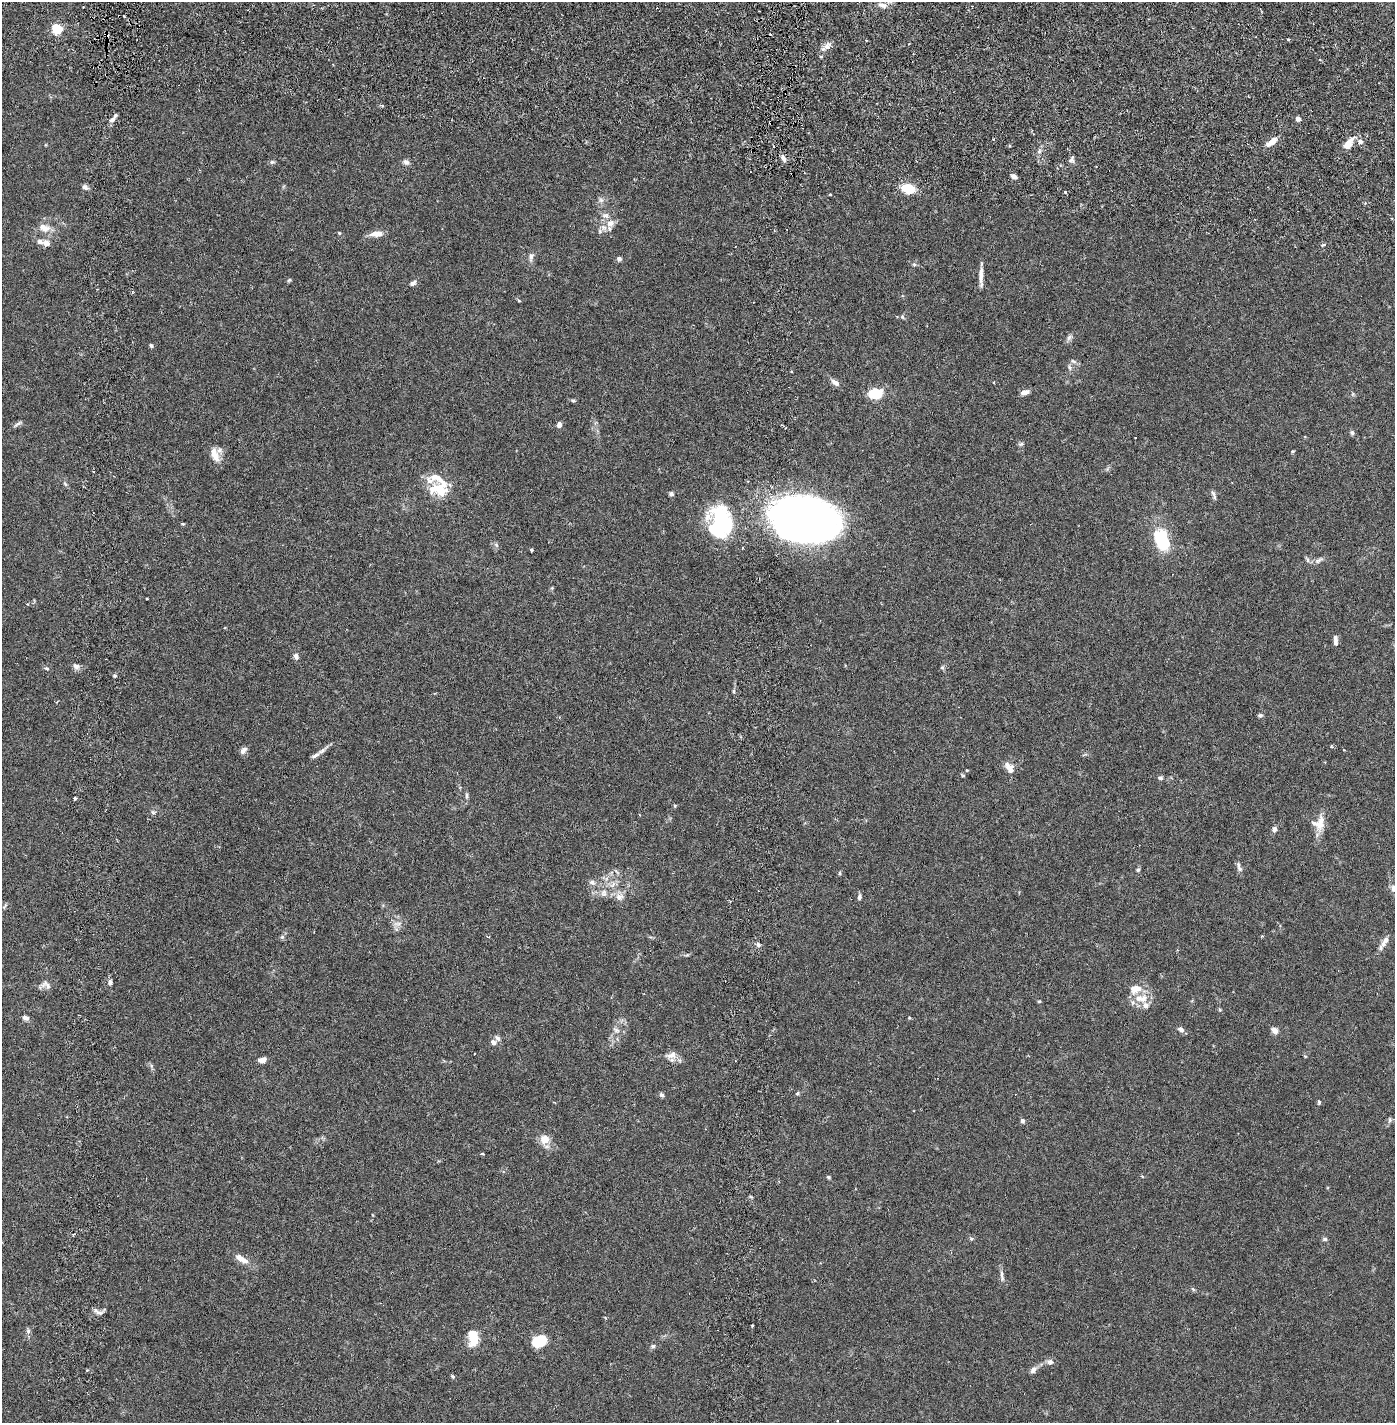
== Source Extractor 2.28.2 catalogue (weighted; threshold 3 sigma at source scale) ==
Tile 7 of 4 x 4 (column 3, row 2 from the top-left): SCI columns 2887-4279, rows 2929-4349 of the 5885 x 5855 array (HDU 1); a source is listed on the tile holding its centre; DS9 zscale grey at full resolution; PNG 1397 x 1425 px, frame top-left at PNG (2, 2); no overlay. Shown black and unused: <1% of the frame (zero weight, under 2 of 6 exposures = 1% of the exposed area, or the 3 px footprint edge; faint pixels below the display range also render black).
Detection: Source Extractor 2.28.2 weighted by HDU 2 'WHT'; one run over the whole footprint, this tile lists its part. Background 0.0159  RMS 0.0032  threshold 0.0132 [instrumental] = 3 sigma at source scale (4.09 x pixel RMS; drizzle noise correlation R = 1.36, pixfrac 0.8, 0.05/0.05 arcsec/px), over >= 5 px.
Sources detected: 175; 4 inside a brighter object's white glare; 9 cosmic-ray / hot-pixel residue — not listed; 15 inside a brighter listed object's ellipse — not listed separately; the other 147 listed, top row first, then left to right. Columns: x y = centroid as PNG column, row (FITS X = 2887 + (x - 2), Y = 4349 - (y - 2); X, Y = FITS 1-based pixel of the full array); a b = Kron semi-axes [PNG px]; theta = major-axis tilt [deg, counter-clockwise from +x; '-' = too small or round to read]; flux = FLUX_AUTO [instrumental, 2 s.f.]
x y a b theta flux
882 5 13 6 -18 1
759 11 3 2 - 0.37
57 29 5 5 - 17
866 40 3 3 - 0.18
1288 40 3 3 - 0.27
827 46 12 8 49 1.1
821 56 4 3 - 0.35
382 106 5 3 - 0.25
1298 119 4 4 - 1.2
112 120 11 6 37 0.82
1272 142 15 6 36 1.8
1360 142 7 6 - 0.79
1348 144 13 7 52 2.8
1039 151 7 5 47 0.51
783 158 9 5 -65 0.66
1072 159 10 6 65 0.59
272 162 7 5 2 0.35
406 162 9 6 -25 0.68
1014 176 7 5 -25 0.79
85 187 9 6 -29 0.62
908 188 11 8 -15 5.3
1065 192 4 3 - 0.26
830 194 3 3 - 0.14
601 200 8 6 -62 0.64
610 223 12 10 37 1.6
44 228 18 11 -12 2.1
339 233 5 4 - 0.21
376 234 14 6 4 1.9
46 243 8 7 - 1.2
1324 245 7 3 28 0.33
531 257 13 6 81 0.85
619 259 6 6 - 0.52
914 264 6 5 - 0.33
981 275 23 5 89 1.5
289 280 6 4 24 0.27
413 283 9 6 33 0.67
519 301 5 3 - 0.19
902 317 7 5 -51 0.36
1069 337 11 6 59 0.62
151 346 5 5 - 0.37
1073 361 9 5 -27 0.46
1069 367 10 6 -68 0.56
835 382 13 6 -36 1
994 382 4 2 - 0.14
1025 392 9 6 16 1.1
875 394 14 10 7 6.1
1353 394 6 4 72 0.26
573 400 7 4 -26 0.31
18 424 14 4 34 0.52
559 424 6 5 - 0.79
1352 433 6 6 - 0.42
1135 437 3 2 - 0.2
1021 444 8 5 3 0.36
1293 451 4 4 - 0.19
215 455 20 9 -71 2.1
94 471 3 2 - 0.27
65 484 8 5 -62 0.41
437 489 28 17 -11 5.2
671 494 5 5 - 0.48
1214 495 14 4 -72 0.55
722 520 35 22 -68 16
804 521 59 42 -15 130
183 524 6 3 -17 0.2
1162 540 18 10 -65 12
496 545 7 4 -45 0.39
742 548 4 2 - 0.15
531 550 3 3 - 0.3
1307 559 10 4 -64 0.41
1318 560 14 6 34 0.76
147 599 3 2 - 0.13
1335 642 8 5 -88 0.65
296 656 8 6 -63 0.71
76 666 8 6 -34 0.75
942 667 6 5 - 0.33
46 668 7 5 -17 0.35
115 676 5 4 - 0.27
1260 715 6 5 - 0.36
1331 747 4 4 - 0.31
243 750 10 6 46 0.77
322 751 21 5 39 1
1009 768 15 9 -55 1.7
967 770 3 3 - 0.16
963 775 6 3 -32 0.23
1160 778 7 6 - 0.41
467 796 11 5 -86 0.46
74 798 3 3 - 0.49
675 806 5 4 - 0.22
153 812 7 6 - 0.41
1320 824 25 11 79 2.7
1274 829 7 6 - 0.68
1239 867 15 6 -71 0.73
1138 870 5 4 - 0.33
617 872 9 4 -55 0.4
840 873 6 4 90 0.21
592 882 9 7 -20 0.73
1393 888 9 7 -79 0.7
604 893 11 9 -76 1.2
620 897 13 10 19 1.4
859 897 6 5 - 0.62
5 906 11 3 58 0.3
397 924 13 6 1 0.84
488 936 5 3 - 0.21
282 937 6 6 - 0.37
1386 940 9 7 65 0.8
758 945 6 5 - 0.49
1381 948 7 6 - 0.47
110 982 7 5 89 0.47
46 985 15 10 -25 1.1
1135 989 15 11 13 2.5
1143 999 13 11 57 2.2
1039 1001 4 4 - 0.2
1220 1010 5 4 - 0.21
25 1018 8 6 -20 0.72
909 1018 5 3 - 0.18
1181 1029 8 6 -35 0.77
616 1030 10 6 -29 0.79
1275 1030 9 6 -33 0.98
493 1042 7 6 - 0.74
671 1055 17 10 10 1.6
1305 1056 5 3 - 0.15
262 1060 6 5 - 1.5
735 1061 3 2 - 0.14
151 1066 6 4 73 0.3
797 1093 5 5 - 0.3
661 1095 6 5 - 0.43
1319 1102 5 3 - 0.34
1390 1120 9 5 80 0.41
1022 1121 6 5 - 0.5
545 1139 14 13 - 2
482 1154 5 3 - 0.18
828 1177 6 4 -27 0.26
373 1215 4 2 - 0.13
971 1239 6 5 - 0.35
1325 1239 7 5 13 0.37
244 1261 13 8 -22 1.5
1002 1276 18 4 -81 0.78
1193 1289 6 5 - 0.29
99 1312 11 4 -5 0.69
752 1325 3 2 - 0.18
28 1331 8 6 -75 0.49
473 1340 19 10 73 3.3
539 1341 13 9 28 6.6
653 1346 7 5 12 0.4
1050 1362 10 7 -9 0.75
1033 1370 10 7 54 0.82
452 1376 5 4 - 0.28
837 1421 3 2 - 0.14
Isophote crosses this tile's border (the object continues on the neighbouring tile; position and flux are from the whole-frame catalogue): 1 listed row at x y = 1393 888